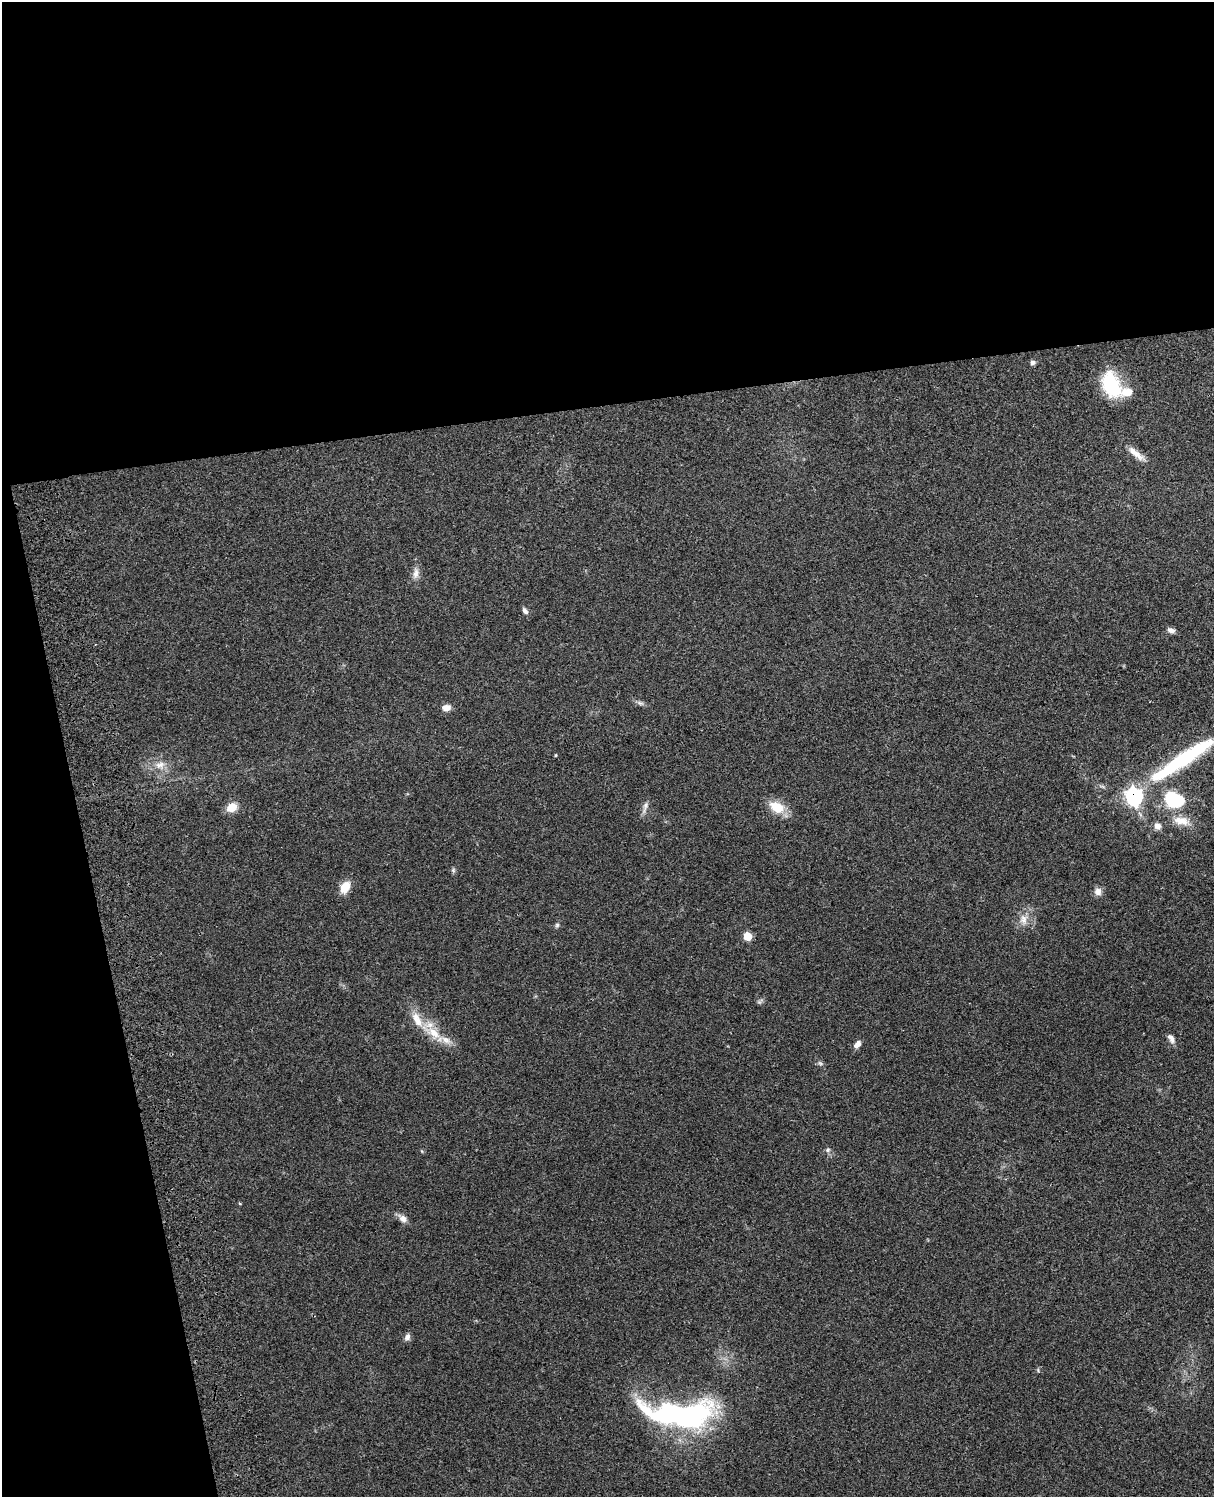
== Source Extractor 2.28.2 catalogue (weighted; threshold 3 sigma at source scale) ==
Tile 1 of 4 x 3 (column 1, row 1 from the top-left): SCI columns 118-1329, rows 3155-4649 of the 5088 x 4927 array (HDU 1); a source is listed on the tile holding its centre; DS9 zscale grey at full resolution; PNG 1216 x 1499 px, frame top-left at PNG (2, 2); no overlay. Shown black and unused: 33% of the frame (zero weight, under 3 of 4 exposures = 6% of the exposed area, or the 3 px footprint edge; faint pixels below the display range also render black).
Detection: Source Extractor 2.28.2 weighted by HDU 2 'WHT'; one run over the whole footprint, this tile lists its part. Background 0.109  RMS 0.0066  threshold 0.0297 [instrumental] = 3 sigma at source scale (4.5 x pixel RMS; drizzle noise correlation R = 1.50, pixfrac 1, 0.05/0.05 arcsec/px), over >= 5 px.
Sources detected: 36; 1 too faint to see at this stretch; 1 inside a brighter object's white glare — not listed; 4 inside a brighter listed object's ellipse — not listed separately; the other 30 listed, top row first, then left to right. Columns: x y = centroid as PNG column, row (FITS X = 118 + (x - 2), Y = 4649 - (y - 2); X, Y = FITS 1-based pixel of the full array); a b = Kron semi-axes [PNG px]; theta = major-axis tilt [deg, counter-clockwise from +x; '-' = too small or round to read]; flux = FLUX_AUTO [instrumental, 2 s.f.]
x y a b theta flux
1032 362 7 6 - 1.7
1111 385 30 19 -66 34
1136 453 26 8 -41 6.8
416 573 16 7 85 4.3
525 611 10 5 -52 1.9
1171 630 10 6 -20 2.7
640 703 10 5 -26 1.8
447 707 10 7 8 4.2
1185 758 81 15 34 73
160 765 15 9 15 5.9
1134 797 8 8 - 160
1175 799 21 15 -14 40
645 806 18 6 74 3.1
232 807 12 9 32 8
777 807 19 12 -25 14
1181 821 24 12 -9 10
1158 826 10 8 -49 3.4
453 870 6 6 - 1.2
345 887 13 9 60 10
1098 892 10 9 - 3.5
1024 920 14 10 83 6
557 925 6 6 - 1.2
747 936 7 6 - 11
433 1033 22 12 -39 14
1171 1038 13 7 -57 3
857 1044 10 6 53 3.3
828 1150 7 5 22 1.3
402 1218 13 8 -41 3.8
407 1337 9 7 63 2.4
690 1417 38 22 21 130
Overlapping masked pixels (flux is a lower limit): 1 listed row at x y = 1134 797
Isophote crosses this tile's border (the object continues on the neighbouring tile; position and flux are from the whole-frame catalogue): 1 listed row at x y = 1185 758